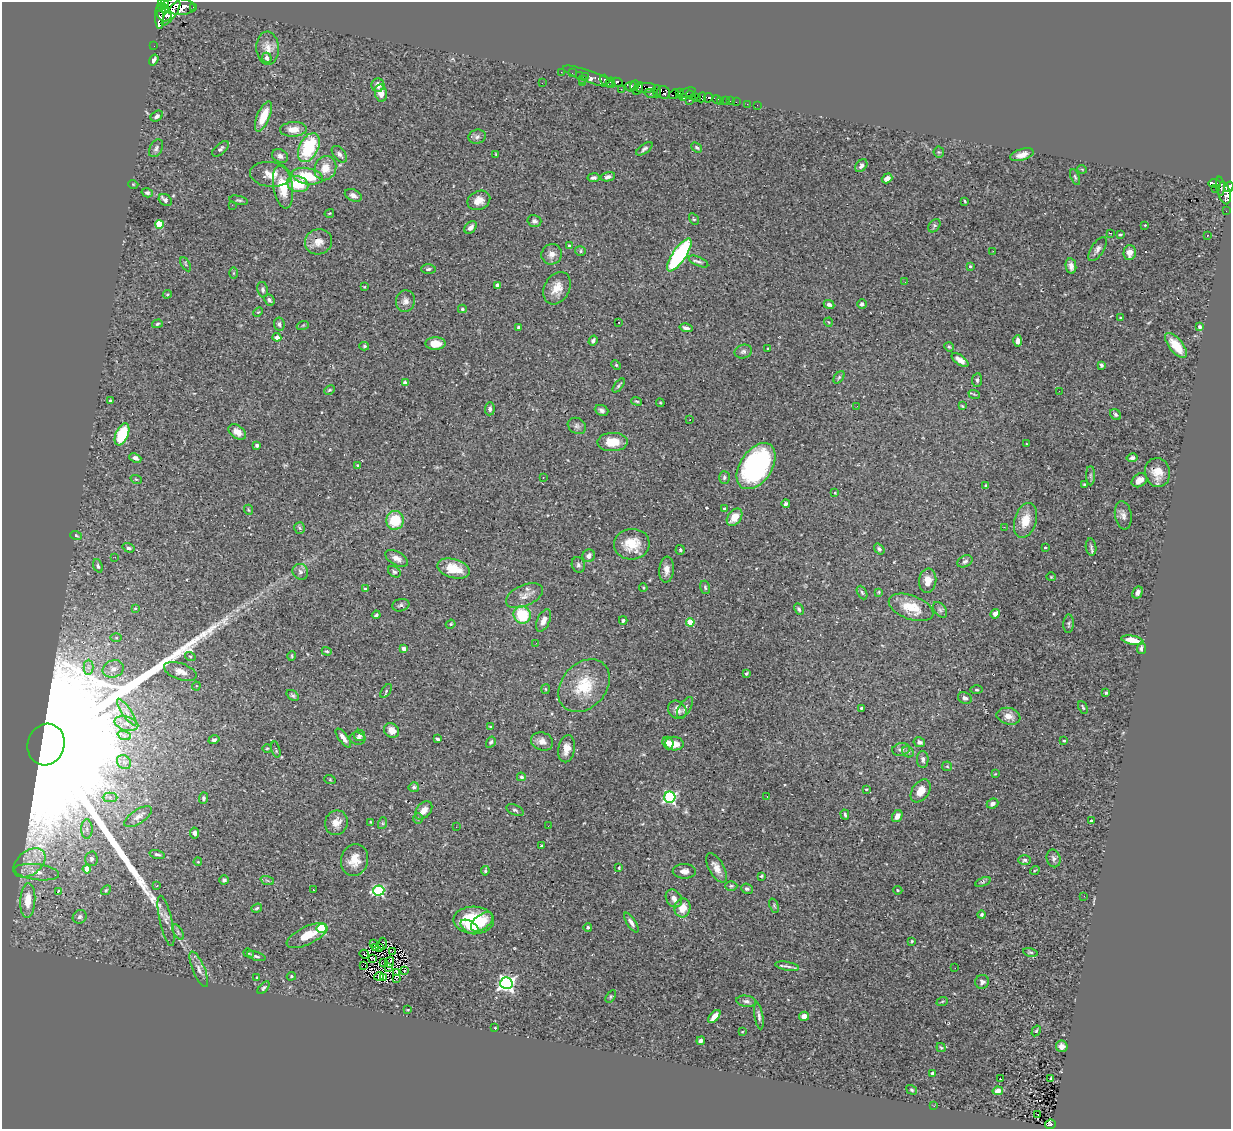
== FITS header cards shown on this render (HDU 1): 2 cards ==
NAXIS1  =                 1229
NAXIS2  =                 1127

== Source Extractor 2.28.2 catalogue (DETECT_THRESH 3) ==
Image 1229 x 1127 px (HDU 1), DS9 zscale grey, 1 PNG px = 1 image px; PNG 1233 x 1131 px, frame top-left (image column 1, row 1127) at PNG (2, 2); each listed source drawn as its Kron ellipse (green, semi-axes under 4 px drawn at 4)
Background 0.495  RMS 0.021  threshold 0.0617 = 3 sigma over >= 5 px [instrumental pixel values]
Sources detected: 395; all 395 listed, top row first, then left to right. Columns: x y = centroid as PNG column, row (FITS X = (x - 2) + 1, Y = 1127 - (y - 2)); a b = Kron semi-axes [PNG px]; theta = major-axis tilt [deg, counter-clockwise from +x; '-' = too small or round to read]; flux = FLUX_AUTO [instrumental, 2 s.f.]
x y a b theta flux
163 3 5 4 - 1100
179 6 16 8 -4 7500
193 7 3 3 - 140
163 8 6 4 -35 1200
171 13 14 5 54 2300
164 14 7 6 - 2200
159 17 12 4 -88 1000
154 46 2 2 - 5.9
268 48 16 11 -88 13
267 58 5 4 - 5.2
154 60 6 3 56 3.5
561 72 2 2 - 8.6
572 73 2 2 - 6.8
579 75 2 2 - 7.9
585 76 2 2 - 13
589 77 28 5 -19 92
582 79 2 2 - 65
605 80 5 3 - 490
611 82 5 3 - 440
617 82 5 4 - 450
542 83 2 2 - 0.9
583 83 4 3 - 2.7
378 85 6 6 - 8.7
635 86 6 2 67 200
631 87 5 5 - 420
638 88 7 4 59 560
646 88 10 5 3 500
621 89 2 2 - 6.7
657 91 6 3 88 54
664 92 7 6 - 780
679 92 3 3 - 290
381 93 8 6 -80 12
651 93 6 4 -15 460
686 93 10 3 21 99
674 94 5 3 - 290
691 95 5 3 - 56
696 97 3 3 - 37
702 97 5 3 - 30
683 98 3 3 - 120
708 98 5 3 - 560
717 99 4 3 - 86
689 100 3 3 - 19
726 100 3 3 - 37
721 101 3 2 - 5.8
731 101 3 2 - 9.2
736 102 2 2 - 10
747 104 2 2 - 5.1
757 105 2 2 - 2.3
157 116 7 4 35 4.5
263 116 16 6 67 29
293 129 13 7 3 15
477 137 9 7 13 4.5
697 147 6 4 -39 2.3
156 148 9 6 60 3.8
309 148 15 9 63 84
220 149 10 5 41 3.5
644 149 9 4 35 3.5
939 152 5 5 - 2
339 154 10 5 -50 4.4
496 154 3 3 - 1.1
1022 155 12 5 17 9.9
280 156 8 6 -25 6
861 166 7 5 50 4.5
325 168 12 10 69 19
1082 169 5 3 - 0.97
270 174 20 12 -6 20
307 176 16 8 -11 43
608 177 7 4 13 4.9
1075 177 8 4 -69 2.2
593 178 6 4 7 3.9
887 178 5 4 - 7.2
1215 183 6 3 -6 160
133 184 5 3 - 1.1
298 184 11 8 -17 42
1220 186 9 4 -85 240
283 187 21 9 -80 33
1229 187 5 4 - 580
1215 188 2 2 - 5.1
147 193 6 4 -14 2.9
1224 193 11 6 -76 650
353 195 9 5 -24 5.2
165 200 7 5 -37 3.8
239 200 9 3 -13 2.3
479 200 12 9 25 13
965 201 4 3 - 1.5
232 205 2 2 - 12
1226 211 2 2 - 2.5
329 213 5 3 - 1.2
694 219 6 4 -59 1.7
534 221 7 6 - 4.8
159 224 4 4 - 63
1145 225 3 2 - 0.95
934 226 7 5 50 2.7
471 227 7 5 47 5.4
1111 233 3 2 - 0.92
1120 235 3 2 - 1.3
1207 236 2 2 - 1
318 242 13 12 - 15
569 246 3 3 - 2.4
1098 249 13 6 56 5.8
580 251 5 4 - 2.5
993 251 3 2 - 1.4
1130 253 7 6 - 11
552 254 10 10 - 9.1
679 255 19 6 55 180
699 262 10 4 -24 3.4
186 264 8 3 -59 1.5
970 266 3 3 - 2
1071 266 7 5 -80 8.1
428 269 7 5 3 2.8
234 273 5 3 - 1.4
905 282 3 2 - 2.5
498 285 4 3 - 6.1
364 287 3 3 - 1.2
557 288 17 12 61 18
263 290 8 5 -78 3.5
167 294 4 3 - 1.4
269 300 6 5 - 3.7
405 301 11 9 77 7.7
862 304 5 4 - 3.5
829 305 5 4 - 4.3
462 309 4 4 - 1.9
258 312 5 3 - 1.3
1120 318 3 3 - 1.6
619 322 3 2 - 1.9
828 322 4 3 - 1.1
157 324 5 4 - 2.1
279 324 7 5 -81 3.6
303 325 6 3 19 1.6
519 327 3 3 - 2.7
1200 327 3 3 - 3.6
686 328 6 3 -14 4.1
277 337 4 4 - 10
593 340 5 3 - 3.5
1018 341 6 4 88 6.9
435 343 10 6 0 19
1176 345 15 7 -51 30
364 346 5 4 - 1.8
949 347 5 4 - 1.8
768 349 3 3 - 1.4
743 352 9 7 13 4
960 360 10 5 -36 9.7
616 365 5 4 - 1.6
1101 365 4 3 - 2.6
839 377 7 4 54 2.1
977 380 7 5 82 2.9
405 383 4 3 - 8.9
619 385 8 3 52 2.3
329 390 5 3 - 1.7
1059 391 2 2 - 0.69
974 394 6 3 -19 1.5
110 401 3 3 - 2.9
637 401 5 4 - 1.9
660 403 4 3 - 1.2
857 406 2 2 - 1.1
962 406 4 3 - 1.5
490 409 6 5 - 4
601 410 7 5 -22 3.7
1116 414 6 5 - 3.1
690 419 2 2 - 0.79
577 426 9 7 -31 4.8
237 432 10 6 -36 11
122 434 11 6 66 57
612 442 15 9 1 28
1026 444 3 2 - 0.86
257 445 3 3 - 2.6
135 458 6 4 -22 6
1132 458 5 4 - 3.1
358 466 4 3 - 6.1
756 466 26 16 56 270
1157 472 14 12 -77 19
1090 476 9 4 90 3.2
543 477 2 2 - 1.1
724 477 6 5 - 2.9
136 479 6 3 -18 1.2
1139 480 8 6 35 7.4
1085 485 4 4 - 1.9
986 486 3 3 - 3
835 493 3 2 - 0.96
786 504 4 3 - 3.5
724 509 3 3 - 1.5
249 510 5 3 - 1.2
1123 515 14 8 -81 7.2
735 517 9 6 52 20
395 520 9 8 - 44
1026 520 18 11 74 23
1004 527 3 2 - 1.6
300 528 6 5 - 2.3
76 535 6 4 -14 1.9
632 544 18 15 5 32
1091 547 8 5 -81 3.4
128 548 6 4 -18 2.9
1045 548 3 2 - 1.3
879 549 6 4 -53 3
680 550 5 4 - 2.1
589 556 6 6 - 5.2
115 557 2 2 - 2.1
397 558 12 6 -29 8.7
965 561 8 5 26 3.9
578 565 8 6 -73 3.7
98 566 7 4 -68 2.9
454 568 17 9 -15 29
666 570 13 7 86 8.7
300 572 8 7 - 5.2
394 572 7 5 -34 2.8
1051 577 4 4 - 1.3
928 581 12 8 82 14
705 587 7 5 -74 2.5
643 588 4 3 - 1.3
365 589 3 3 - 2.3
862 592 7 4 -63 2.2
879 592 3 3 - 1.2
1138 592 6 4 60 5.3
524 596 19 10 24 12
401 605 9 6 13 3.4
911 607 23 12 -21 32
135 608 4 3 - 1.2
799 609 6 4 -62 2.9
940 610 9 5 -54 3.4
995 614 5 4 - 7.7
376 615 4 3 - 2.1
522 615 9 8 - 57
544 620 12 6 66 8.6
623 620 4 4 - 2.3
690 622 4 4 - 33
451 624 5 4 - 1.8
1069 624 9 5 87 2.7
116 638 6 4 0 1.7
1132 640 11 4 -10 17
536 643 2 2 - 3.6
1141 648 6 4 83 4.1
404 649 4 4 - 8
327 651 5 3 - 1.6
190 656 5 3 - 1.2
292 656 5 3 - 1.4
88 667 7 5 -90 5.1
113 669 11 8 19 9.8
180 671 17 8 -19 9.9
746 673 4 3 - 1.6
196 686 4 4 - 1.5
584 686 29 22 47 51
545 689 5 3 - 1.4
977 690 6 3 -1 1.5
386 691 8 3 56 2
1106 693 3 3 - 1.7
293 695 6 4 -38 2.5
965 698 7 5 -23 4.2
1083 707 6 3 -65 1.7
685 708 12 5 56 4.6
861 708 3 3 - 1.9
677 710 10 8 -45 7.9
127 712 16 5 -56 8.5
1008 716 12 8 -13 13
126 724 12 7 -15 10
490 727 4 3 - 1.5
392 730 8 7 - 13
124 735 7 4 -20 3.8
359 735 6 5 - 3.1
343 738 11 4 -53 8.3
357 738 8 6 -8 3.8
438 739 4 3 - 2.8
214 740 5 4 - 2.8
542 741 11 8 -20 8.7
1064 741 3 3 - 1.8
491 742 6 4 58 2.6
919 742 6 5 - 4.2
668 743 6 5 - 5.6
46 744 21 18 73 290000
674 744 9 7 -4 14
267 748 4 3 - 1.2
566 749 14 8 80 11
901 749 9 6 9 4.3
276 750 8 3 -74 1.8
908 752 6 5 - 2.8
923 759 8 5 -88 4.6
124 762 8 6 -45 5.8
947 766 5 4 - 1.7
995 774 4 3 - 0.82
521 777 4 4 - 2.2
330 780 6 3 -20 1.6
414 787 5 5 - 3.2
866 789 3 2 - 0.99
921 791 12 8 55 14
767 796 3 2 - 1.4
110 797 7 4 0 4
670 797 5 5 - 230
203 798 5 4 - 2.5
992 804 6 5 - 5.2
424 810 10 7 49 10
515 810 9 5 -24 2.8
845 815 5 3 - 1.9
897 816 6 5 - 10
138 817 16 7 33 7.4
418 819 5 5 - 2.3
1091 821 3 2 - 1.4
371 822 3 2 - 1.2
336 823 12 11 - 12
383 823 6 4 72 2
548 826 2 2 - 5.5
456 827 2 2 - 3.1
87 829 10 5 90 6
195 833 5 4 - 3.9
542 846 4 2 - 1.4
157 854 8 4 -14 3
1054 858 9 7 -76 4.6
91 859 7 6 - 4.6
354 860 16 13 75 19
1025 860 6 5 - 2.8
198 862 4 3 - 1.1
29 863 18 12 38 24
619 868 4 3 - 1.6
716 868 16 7 -62 11
87 869 4 4 - 18
1035 870 5 3 - 1.3
485 871 5 3 - 2.1
684 871 11 7 -1 8.1
37 872 22 8 -7 17
761 876 4 3 - 1.5
224 880 5 4 - 3.5
267 880 7 4 -20 2.7
983 882 8 4 22 2.2
157 886 3 2 - 2.4
731 886 6 5 - 2.2
747 889 6 5 - 3
106 890 5 4 - 1.8
313 890 3 2 - 4.8
898 890 5 4 - 1.9
379 891 6 5 - 160
58 892 4 3 - 25
1084 896 3 2 - 2
674 898 9 7 -56 6.9
28 900 17 7 87 23
774 906 7 4 -67 2
257 908 5 4 - 2.2
682 908 9 8 - 17
982 915 4 4 - 2.7
80 917 7 6 - 4.1
474 920 20 13 -2 73
166 921 26 6 -77 11
482 922 13 7 37 14
631 923 11 4 -58 5.1
470 927 10 6 -33 9.7
588 927 4 4 - 3.8
321 928 5 5 - 120
178 932 8 3 -59 2.8
307 936 22 9 26 25
912 941 3 2 - 1.3
373 944 3 2 - 0.91
382 944 6 2 86 0.66
379 947 3 2 - 1
375 948 3 2 - 1.2
393 951 2 2 - 0.99
1030 952 7 4 -13 2
249 953 6 4 -19 1.9
364 954 5 2 - 0.67
256 956 9 4 -17 3.2
373 958 3 2 - 0.75
384 962 2 2 - 1.4
390 962 5 2 - 2.5
363 965 2 2 - 1100
787 966 12 3 -10 3.7
388 967 3 2 - 1
955 968 2 2 - 1.4
199 969 19 6 -68 9.2
405 970 3 2 - 2.4
397 972 3 2 - 0.62
291 976 5 4 - 1.5
379 976 5 2 - 0.089
384 977 3 2 - 0.71
257 978 4 3 - 1.4
397 978 4 2 - 1.8
982 982 7 6 - 4.1
506 983 6 6 - 510
264 988 7 4 48 2.5
611 996 7 4 58 1.8
746 1001 10 5 -9 4.5
942 1002 6 3 20 1.4
408 1010 3 2 - 0.99
759 1016 13 4 -81 4.6
804 1016 5 4 - 10
714 1017 8 4 49 12
495 1028 3 2 - 0.91
1036 1031 6 4 60 1.4
742 1032 3 2 - 0.82
701 1041 4 3 - 5.5
1062 1046 6 5 - 8.5
941 1048 5 4 - 1.5
933 1073 4 4 - 3.2
1000 1078 3 3 - 8.1
1051 1078 3 2 - 1.7
912 1090 5 4 - 1.8
998 1091 5 4 - 7.3
934 1106 3 2 - 1.4
1038 1115 3 2 - 2
1050 1124 5 4 - 47
At the frame edge (FLAGS 8, measured only in part): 2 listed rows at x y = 163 3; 1229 187